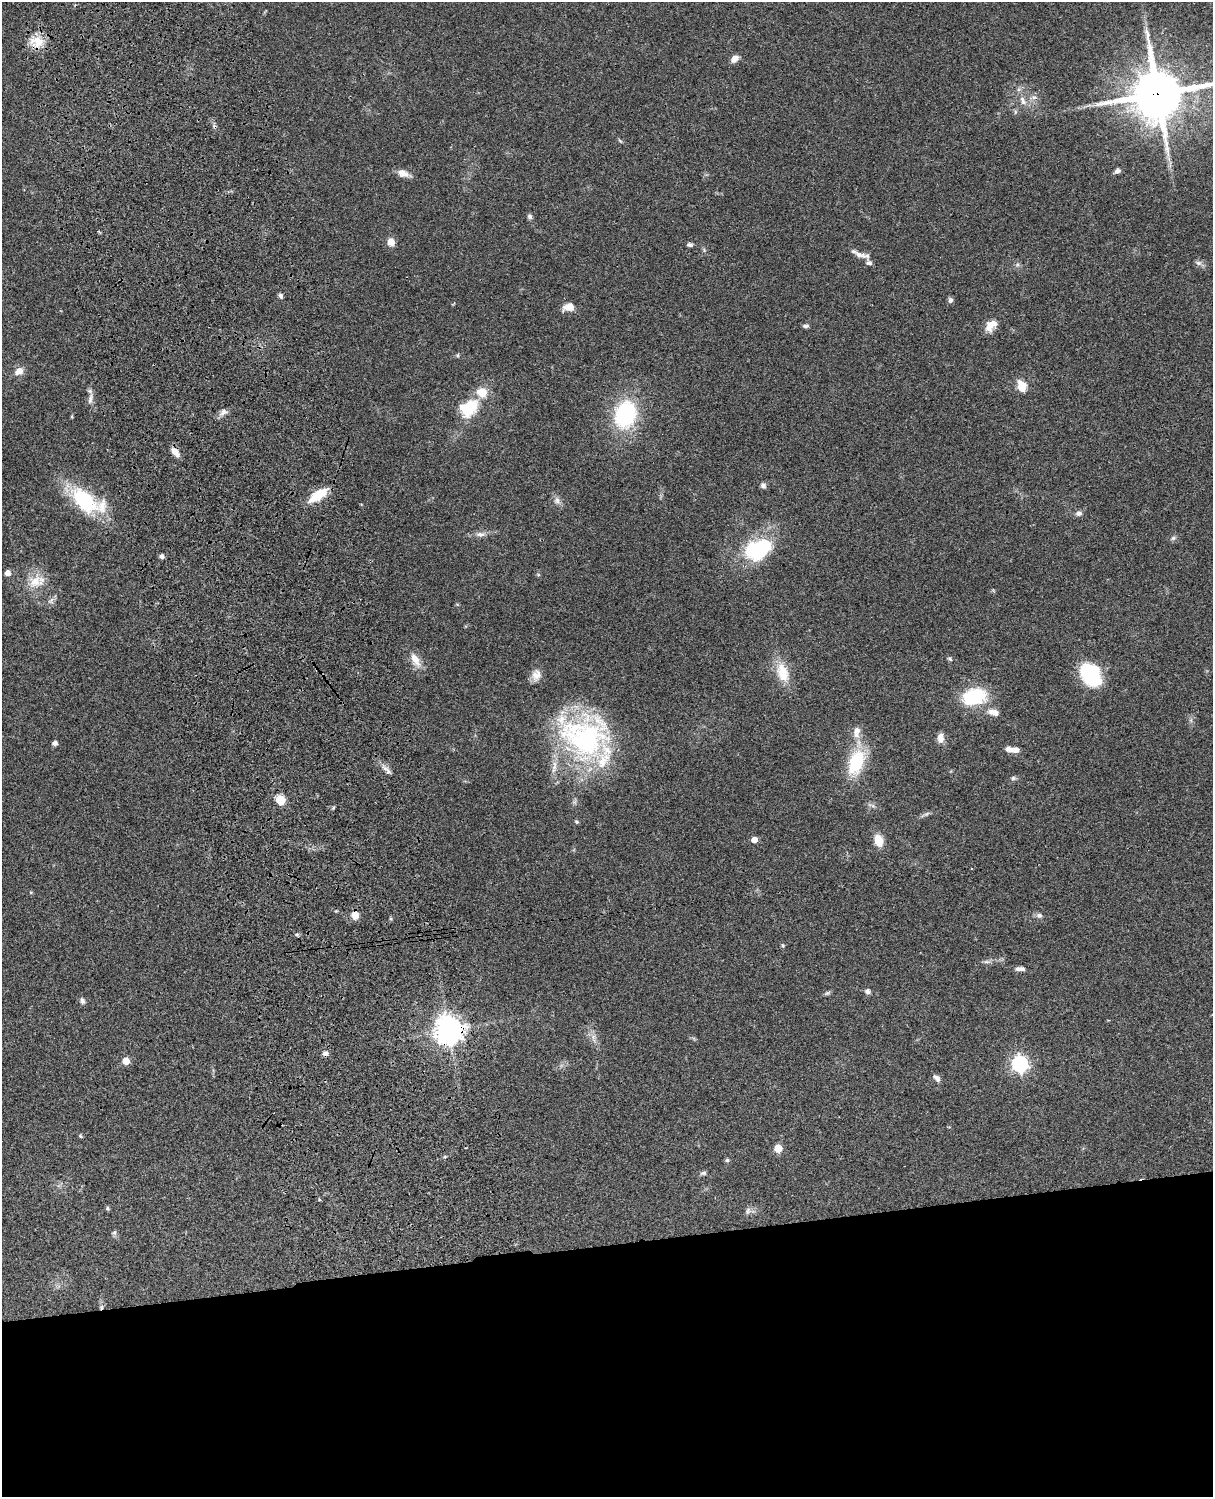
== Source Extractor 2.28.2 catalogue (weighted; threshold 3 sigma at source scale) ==
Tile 11 of 4 x 3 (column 3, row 3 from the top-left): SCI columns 2546-3756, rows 277-1771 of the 5087 x 4926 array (HDU 1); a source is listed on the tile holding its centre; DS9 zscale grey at full resolution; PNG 1215 x 1499 px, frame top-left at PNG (2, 2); no overlay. Shown black and unused: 17% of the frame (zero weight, under 3 of 4 exposures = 6% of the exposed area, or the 3 px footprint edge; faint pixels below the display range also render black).
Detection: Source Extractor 2.28.2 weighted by HDU 2 'WHT'; one run over the whole footprint, this tile lists its part. Background 0.0811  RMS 0.0059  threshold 0.0265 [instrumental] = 3 sigma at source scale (4.5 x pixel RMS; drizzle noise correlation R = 1.50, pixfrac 1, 0.05/0.05 arcsec/px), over >= 5 px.
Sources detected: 88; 7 inside a brighter listed object's ellipse — not listed separately; the other 81 listed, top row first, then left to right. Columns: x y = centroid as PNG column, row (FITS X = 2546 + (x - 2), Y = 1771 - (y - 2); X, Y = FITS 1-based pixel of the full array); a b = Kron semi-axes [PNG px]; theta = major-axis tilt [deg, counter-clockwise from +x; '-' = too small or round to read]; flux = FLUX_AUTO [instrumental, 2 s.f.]
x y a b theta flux
37 42 19 15 -4 10
734 59 9 7 43 3.7
1157 94 18 16 16 2800
1034 97 7 6 - 1.9
1023 100 14 7 -67 3.7
1015 112 6 4 72 0.88
1117 171 7 5 20 1.8
403 173 14 9 -18 4.6
530 216 6 5 - 1.7
391 242 8 7 - 5.1
690 245 8 5 -7 1.3
860 255 19 6 -18 4.4
1198 263 8 6 -2 1.8
1017 265 7 4 19 1
281 296 6 5 - 1.4
950 300 8 6 87 1.5
569 307 12 8 11 5.9
991 325 16 11 48 6.3
806 326 8 5 5 1.3
457 355 6 4 -74 0.76
19 371 12 8 27 4.3
1022 386 13 8 -68 7.9
90 399 16 6 77 2.8
469 408 24 15 53 20
223 412 11 8 30 2.6
625 414 24 19 74 57
175 452 12 6 -49 4.8
763 485 7 6 - 1.8
318 495 16 7 34 21
557 500 11 8 -67 2.7
84 501 39 21 -43 41
1079 513 9 7 9 2.1
480 534 13 7 2 3
1173 538 6 6 - 1.3
758 550 26 18 21 51
162 556 5 4 - 1.6
8 573 5 4 - 4.8
35 581 21 16 47 11
51 601 10 7 59 2.1
950 659 7 5 -31 1
415 660 19 9 -62 6.9
783 672 29 15 -73 13
1091 674 23 19 -61 40
536 675 15 12 72 4.9
974 697 30 20 15 29
994 712 15 8 -16 4.9
940 738 11 7 89 4.2
585 740 60 55 -6 110
55 743 4 4 - 2.6
1016 750 10 6 0 4.1
856 762 37 20 69 27
388 771 10 6 -43 2.1
1013 778 7 6 - 1.1
280 800 5 5 - 22
333 808 5 4 - 0.68
926 814 8 5 31 1.3
577 822 5 5 - 0.91
754 840 5 4 - 5.9
879 840 13 9 -71 8.5
355 915 9 8 - 5.1
1039 915 8 6 -22 1.8
783 945 6 5 - 0.85
986 962 9 4 0 1.4
1020 969 12 5 0 2.5
868 991 6 5 - 2.3
827 993 8 5 19 1.1
82 1001 8 6 -61 1.8
448 1030 9 8 - 760
593 1037 7 4 72 1.5
325 1054 7 6 - 1.8
126 1061 5 5 - 12
1020 1064 7 6 - 170
936 1078 12 6 -43 2.1
80 1136 6 4 -38 0.74
778 1148 5 5 - 15
727 1160 5 5 - 0.94
703 1173 9 5 8 1.3
107 1208 6 4 60 0.78
748 1211 10 6 56 1.9
114 1232 7 6 - 1.3
101 1307 7 4 89 1.2
Overlapping masked pixels (flux is a lower limit): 7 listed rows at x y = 37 42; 1157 94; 175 452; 318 495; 355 915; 448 1030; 101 1307
Isophote crosses this tile's border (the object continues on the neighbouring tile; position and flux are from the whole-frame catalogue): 1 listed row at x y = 1157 94